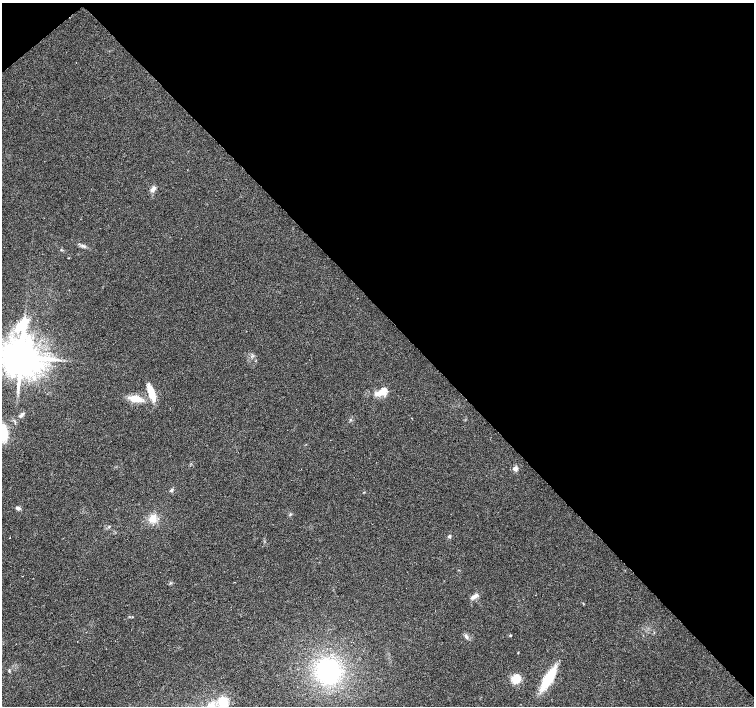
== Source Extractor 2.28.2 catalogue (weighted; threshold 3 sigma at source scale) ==
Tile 3 of 4 x 4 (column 3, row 1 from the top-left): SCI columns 3008-4510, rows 4368-5774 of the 6019 x 5987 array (HDU 1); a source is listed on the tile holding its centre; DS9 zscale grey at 2 x 2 block average (1 PNG px = mean of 2 x 2 image px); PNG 756 x 708 px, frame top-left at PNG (2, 3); no overlay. Shown black and unused: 45% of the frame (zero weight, under 2 of 3 exposures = <1% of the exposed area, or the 3 px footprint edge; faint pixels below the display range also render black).
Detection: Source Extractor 2.28.2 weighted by HDU 2 'WHT'; one run over the whole footprint, this tile lists its part. Background 0.0274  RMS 0.0063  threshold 0.0286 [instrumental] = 3 sigma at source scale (4.5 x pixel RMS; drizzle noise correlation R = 1.50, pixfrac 1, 0.0396/0.0396 arcsec/px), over >= 5 px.
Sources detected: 25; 1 inside a brighter listed object's ellipse — not listed separately; the other 24 listed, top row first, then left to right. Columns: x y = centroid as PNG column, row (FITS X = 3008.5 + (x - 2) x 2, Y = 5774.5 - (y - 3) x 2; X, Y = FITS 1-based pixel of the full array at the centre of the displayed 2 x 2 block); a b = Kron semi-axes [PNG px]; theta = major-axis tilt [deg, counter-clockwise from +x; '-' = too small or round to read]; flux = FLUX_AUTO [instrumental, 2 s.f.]
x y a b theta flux
153 189 8 4 47 5.4
68 258 2 2 - 0.68
21 356 11 9 82 5700
151 393 19 6 -71 30
381 393 15 7 12 14
135 399 15 7 -9 22
21 415 7 4 39 3.2
3 433 14 8 -81 43
515 469 3 2 - 23
172 490 5 3 - 2.6
18 508 6 4 -21 3.6
153 519 8 7 - 16
109 527 4 3 - 1.4
449 536 5 4 - 2.1
10 538 2 2 - 1.8
23 576 2 2 - 0.71
474 596 8 4 30 7.6
510 635 3 3 - 1.2
466 636 6 5 - 3.8
518 652 3 2 - 0.81
328 671 25 22 -62 170
548 678 18 6 59 85
516 679 8 7 - 25
223 702 11 9 89 30
Isophote crosses this tile's border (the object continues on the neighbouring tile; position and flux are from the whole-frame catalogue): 3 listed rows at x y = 21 356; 3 433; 223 702
Diffuse or blended objects may show on this block-average render without a row.